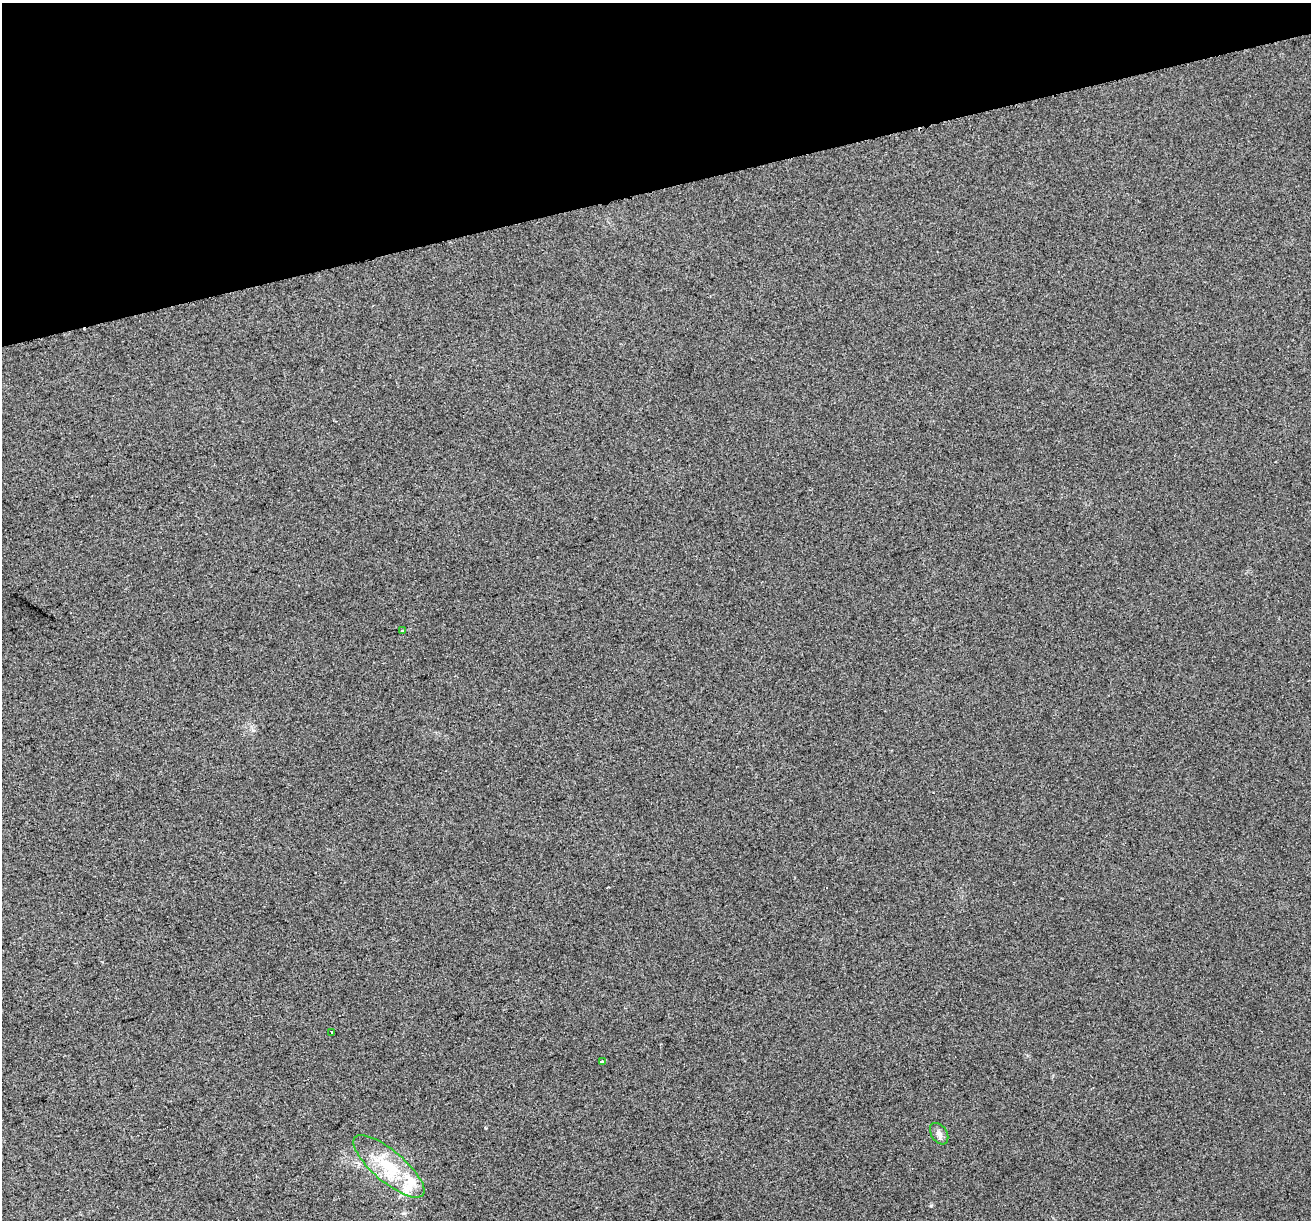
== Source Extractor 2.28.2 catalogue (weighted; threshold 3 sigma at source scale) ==
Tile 3 of 4 x 4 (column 3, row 1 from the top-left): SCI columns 2658-3966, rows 3776-4993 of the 5314 x 5062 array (HDU 1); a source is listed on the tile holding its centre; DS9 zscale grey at full resolution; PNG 1313 x 1222 px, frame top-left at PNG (2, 3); each listed source drawn as its Kron ellipse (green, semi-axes under 4 px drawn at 4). Shown black and unused: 15% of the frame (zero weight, under 2 of 3 exposures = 2% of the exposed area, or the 3 px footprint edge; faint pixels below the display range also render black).
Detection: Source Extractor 2.28.2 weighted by HDU 2 'WHT'; one run over the whole footprint, this tile lists its part. Background 0.038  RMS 0.012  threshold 0.054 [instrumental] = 3 sigma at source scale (4.5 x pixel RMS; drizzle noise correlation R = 1.50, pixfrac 1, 0.0396/0.0396 arcsec/px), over >= 5 px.
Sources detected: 8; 1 cosmic-ray / hot-pixel residue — neither listed nor drawn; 2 inside a brighter listed object's ellipse — not listed separately; the other 5 listed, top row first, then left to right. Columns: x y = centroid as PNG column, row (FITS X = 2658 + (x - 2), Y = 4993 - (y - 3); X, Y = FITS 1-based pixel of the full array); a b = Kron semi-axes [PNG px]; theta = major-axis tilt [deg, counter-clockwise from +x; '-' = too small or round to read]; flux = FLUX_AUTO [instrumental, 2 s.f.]
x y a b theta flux
402 631 4 3 - 16
332 1032 3 3 - 6.8
602 1062 3 3 - 7
939 1134 12 8 -56 5.5
389 1166 44 15 -40 51